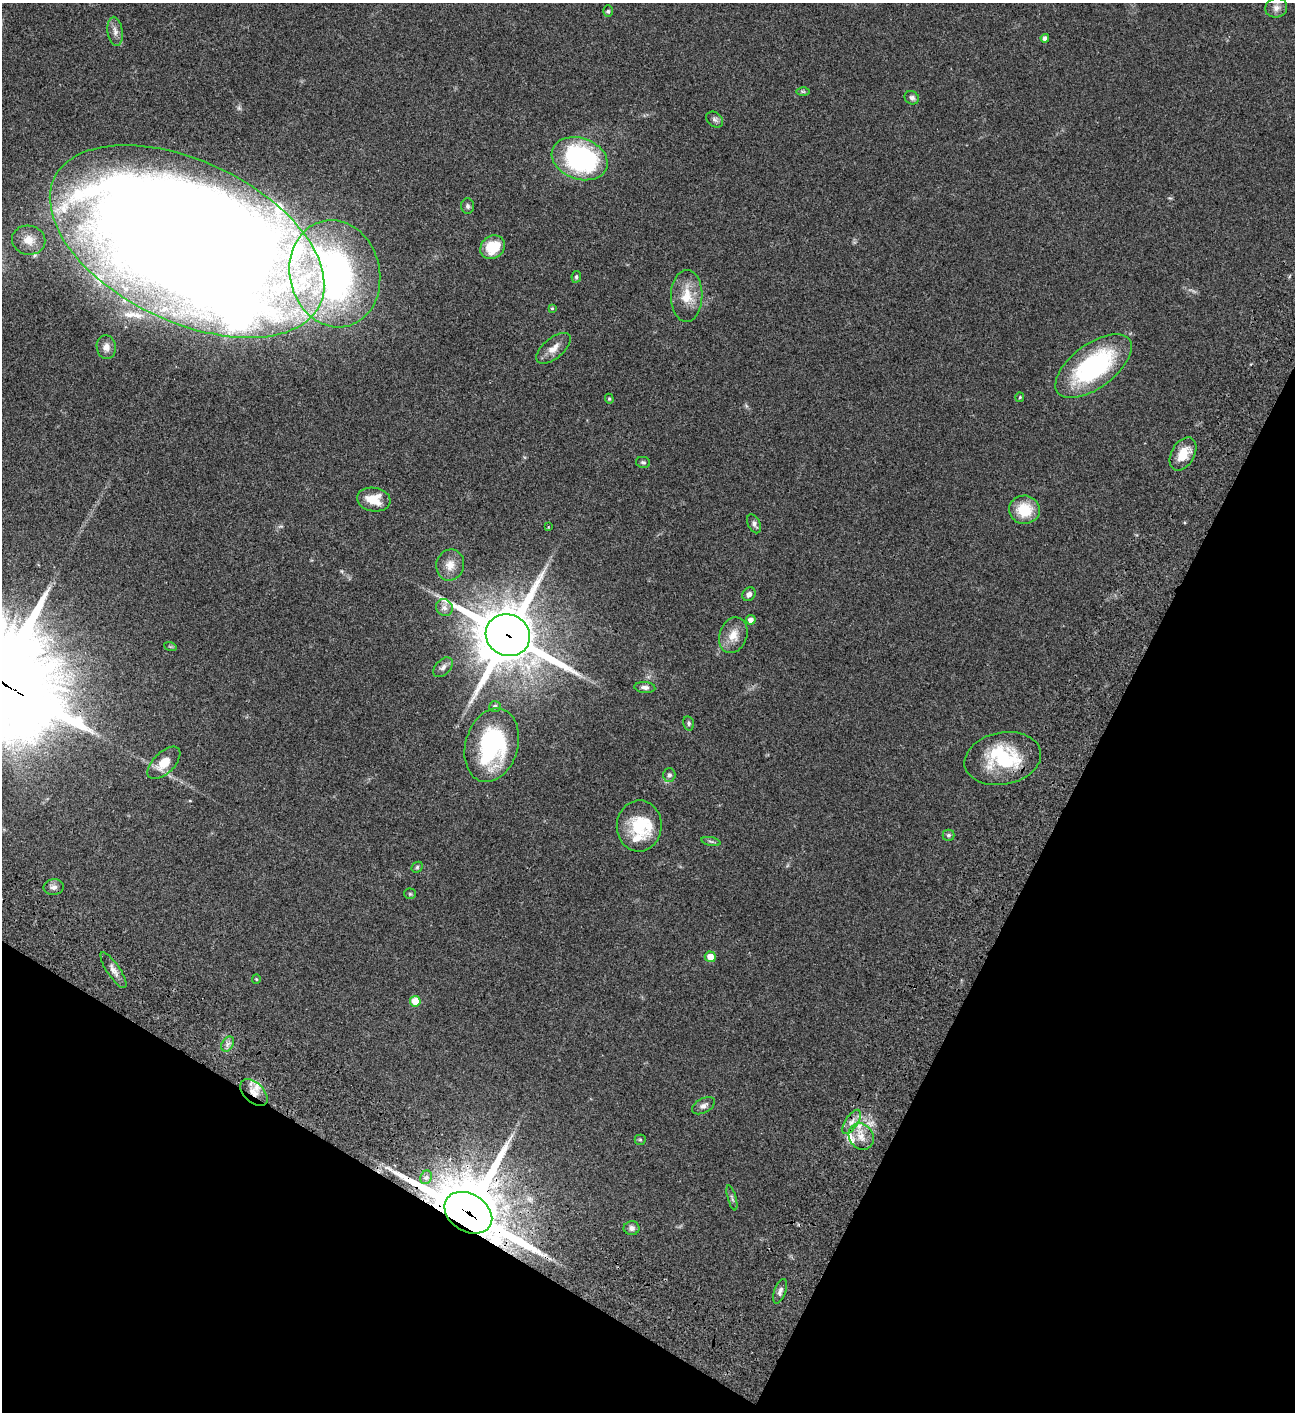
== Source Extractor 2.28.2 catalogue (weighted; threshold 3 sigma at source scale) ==
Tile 15 of 4 x 4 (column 3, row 4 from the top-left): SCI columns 3089-4381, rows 203-1612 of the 6048 x 6047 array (HDU 1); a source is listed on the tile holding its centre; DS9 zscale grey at full resolution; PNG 1297 x 1414 px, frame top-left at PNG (2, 3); each listed source drawn as its Kron ellipse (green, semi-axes under 4 px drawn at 4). Shown black and unused: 26% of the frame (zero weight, under 3 of 4 exposures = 13% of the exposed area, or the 3 px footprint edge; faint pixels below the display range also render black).
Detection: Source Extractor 2.28.2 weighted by HDU 2 'WHT'; one run over the whole footprint, this tile lists its part. Background 0.0644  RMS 0.0059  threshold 0.0263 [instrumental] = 3 sigma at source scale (4.5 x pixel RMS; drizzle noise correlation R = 1.50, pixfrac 1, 0.05/0.05 arcsec/px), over >= 5 px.
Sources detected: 73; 2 inside a brighter object's white glare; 1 long thin detection or spike segment (spike, bleed or trail) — neither listed nor drawn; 7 inside a brighter listed object's ellipse — not listed separately; the other 63 listed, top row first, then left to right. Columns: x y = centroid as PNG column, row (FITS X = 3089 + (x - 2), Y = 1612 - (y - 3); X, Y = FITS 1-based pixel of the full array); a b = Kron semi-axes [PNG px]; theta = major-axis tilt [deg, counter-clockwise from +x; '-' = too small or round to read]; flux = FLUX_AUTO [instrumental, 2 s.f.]
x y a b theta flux
1276 8 11 9 16 3.1
608 11 6 5 - 0.85
115 31 14 7 -82 3.1
1045 38 4 4 - 2
803 91 6 4 -1 0.81
912 98 7 6 - 1.7
715 119 9 7 -38 1.6
580 159 29 20 -19 95
468 206 7 6 - 1.4
29 240 17 14 -11 7.8
187 241 147 80 -26 2200
492 247 13 11 39 14
335 274 54 45 -77 230
576 277 6 4 79 0.98
687 296 26 16 89 12
552 308 4 4 - 0.6
106 347 12 9 -81 3.4
553 348 21 10 40 5.3
1093 366 45 22 37 77
1020 397 5 4 - 0.64
609 399 5 4 - 0.67
1183 454 18 11 60 10
643 462 7 5 -11 1.1
374 500 17 12 -9 10
1024 510 15 14 - 15
754 524 10 6 -64 1.7
548 527 2 2 - 0.37
450 565 15 14 - 6.5
749 594 7 6 - 2.3
444 608 9 8 - 2.8
751 620 5 4 - 3.1
508 635 22 20 -25 3500
733 635 18 13 71 7.7
170 646 6 4 -19 0.68
443 667 12 7 47 2.4
645 687 10 5 -6 2.2
495 706 6 5 - 1.4
689 723 7 5 -76 1.1
492 745 37 26 74 67
1003 759 39 26 11 38
164 763 20 10 44 9
669 775 7 6 - 1.8
639 826 25 22 86 23
948 835 6 5 - 1.2
711 841 10 3 -11 1
417 867 6 5 - 0.87
54 887 10 8 7 2.4
410 894 5 5 - 0.84
710 957 5 5 - 5.7
113 970 21 6 -56 3.5
256 979 5 4 - 0.61
415 1001 5 5 - 13
228 1044 8 5 59 2
254 1093 16 9 -43 6.2
703 1106 12 7 29 2.5
852 1122 14 6 56 3.4
861 1137 14 12 -54 6.1
640 1140 5 5 - 0.75
426 1177 7 5 66 1.6
732 1198 13 3 -74 1.1
468 1213 26 18 -32 4700
632 1228 8 7 - 2
780 1291 13 6 70 2.2
Overlapping masked pixels (flux is a lower limit): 4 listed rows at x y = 187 241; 508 635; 254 1093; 468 1213
Isophote crosses this tile's border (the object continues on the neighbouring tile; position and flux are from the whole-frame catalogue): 1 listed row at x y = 187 241